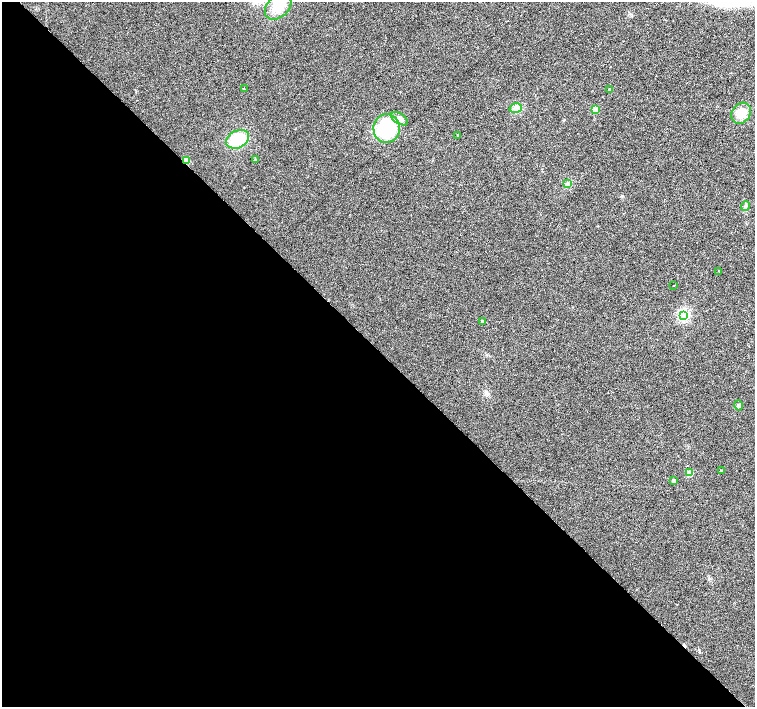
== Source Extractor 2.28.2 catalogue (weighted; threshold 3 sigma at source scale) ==
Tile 9 of 4 x 4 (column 1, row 3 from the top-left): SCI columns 5-1510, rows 1628-3036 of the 6026 x 6007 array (HDU 1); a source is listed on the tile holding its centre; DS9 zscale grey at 2 x 2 block average (1 PNG px = mean of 2 x 2 image px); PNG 757 x 709 px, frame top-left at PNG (2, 2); each listed source drawn as its Kron ellipse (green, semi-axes under 4 px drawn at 4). Shown black and unused: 51% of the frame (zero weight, under 2 of 3 exposures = <1% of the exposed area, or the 3 px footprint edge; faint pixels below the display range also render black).
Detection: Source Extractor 2.28.2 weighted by HDU 2 'WHT'; one run over the whole footprint, this tile lists its part. Background 0.0157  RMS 0.0077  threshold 0.0345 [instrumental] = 3 sigma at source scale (4.5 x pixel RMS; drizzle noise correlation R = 1.50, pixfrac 1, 0.0396/0.0396 arcsec/px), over >= 5 px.
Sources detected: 23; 1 cosmic-ray / hot-pixel residue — neither listed nor drawn; the other 22 listed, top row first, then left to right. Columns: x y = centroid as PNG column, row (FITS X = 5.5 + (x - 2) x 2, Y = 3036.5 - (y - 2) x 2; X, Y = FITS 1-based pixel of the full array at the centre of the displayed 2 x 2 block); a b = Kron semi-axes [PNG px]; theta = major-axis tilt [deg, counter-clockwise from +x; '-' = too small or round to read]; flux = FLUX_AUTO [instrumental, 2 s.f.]
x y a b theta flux
278 7 15 10 42 32
244 89 3 2 - 0.96
610 90 2 2 - 6.6
516 108 6 4 15 6.3
596 110 3 3 - 37
741 113 11 9 54 22
400 119 9 5 -32 7.6
387 128 14 13 - 110
458 135 2 2 - 1
238 139 12 8 26 52
255 160 3 2 - 2
186 161 3 3 - 33
568 184 4 2 - 2.2
745 206 5 4 - 3
719 271 2 2 - 1.1
673 286 2 2 - 0.64
684 315 4 4 - 290
482 322 3 2 - 8.7
738 405 5 4 - 3.3
721 471 3 2 - 1.2
689 473 3 3 - 38
674 480 3 3 - 5
Overlapping masked pixels (flux is a lower limit): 1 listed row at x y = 186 161
Diffuse or blended objects may show on this block-average render without a row.